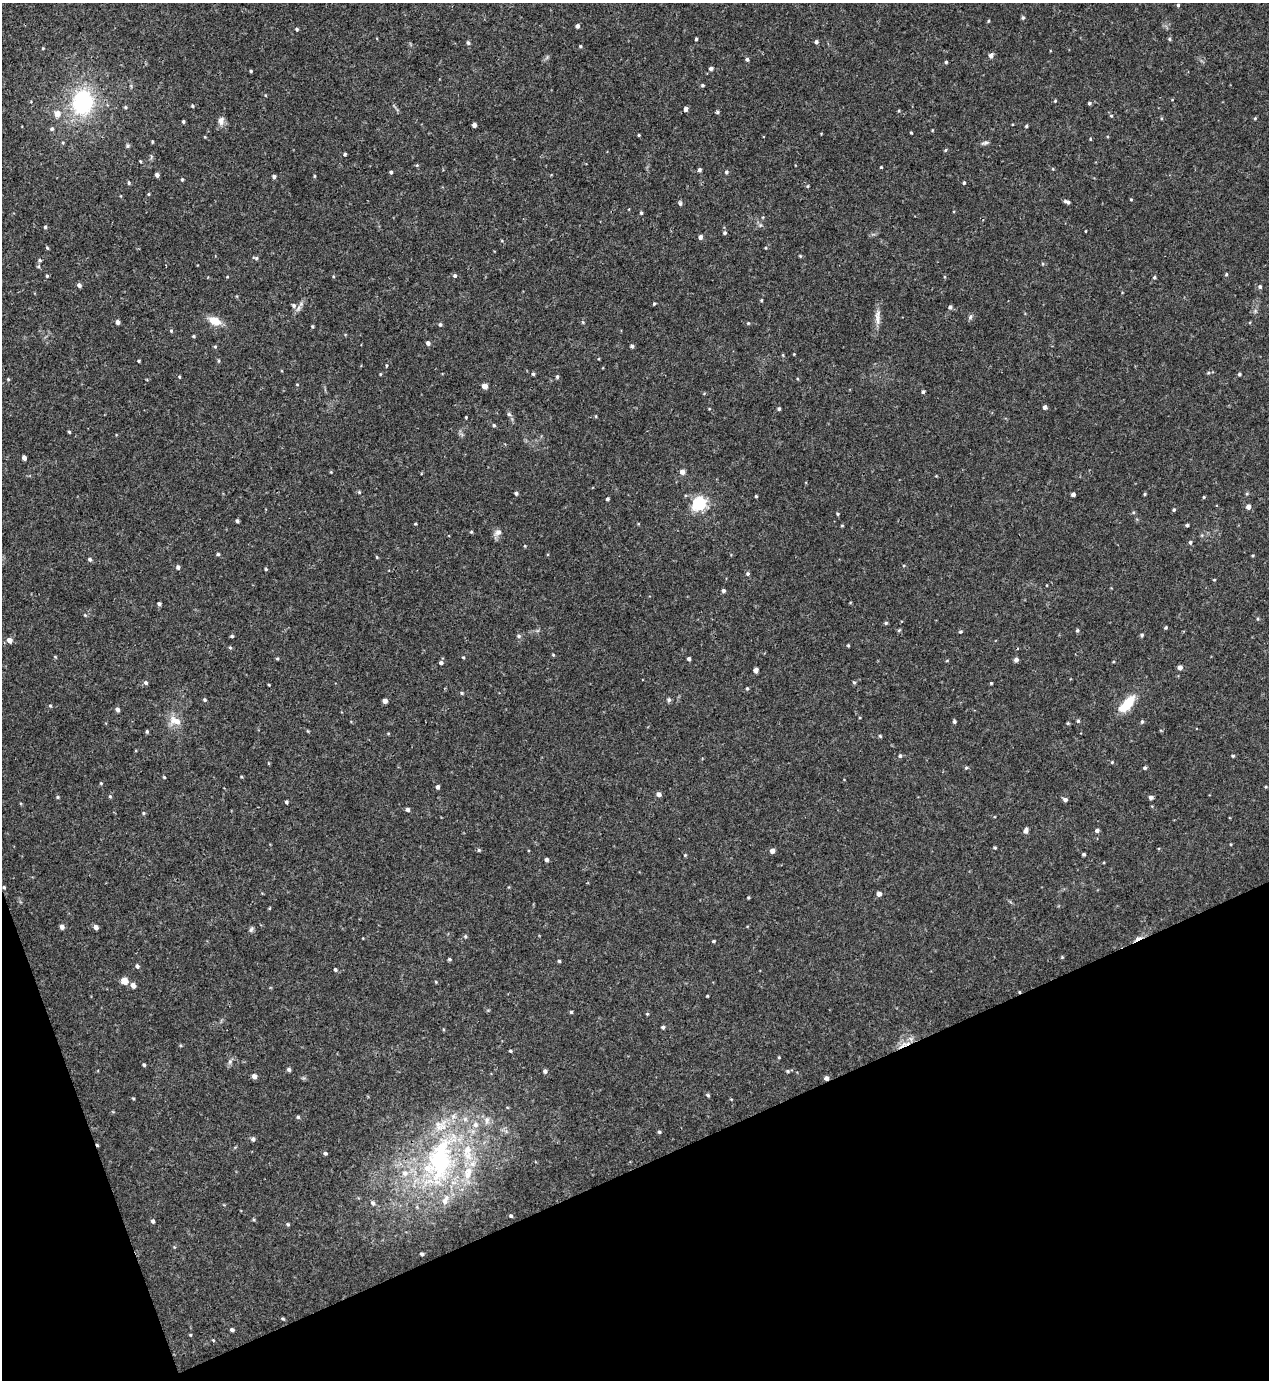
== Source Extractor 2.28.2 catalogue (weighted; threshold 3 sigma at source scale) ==
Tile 14 of 4 x 4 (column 2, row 4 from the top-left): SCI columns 1420-2686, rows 59-1436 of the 5522 x 5568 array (HDU 1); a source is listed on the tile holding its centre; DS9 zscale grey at full resolution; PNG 1271 x 1382 px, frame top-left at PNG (2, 3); no overlay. Shown black and unused: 18% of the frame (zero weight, under 3 of 4 exposures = <1% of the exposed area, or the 3 px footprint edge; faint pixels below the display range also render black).
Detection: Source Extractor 2.28.2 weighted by HDU 2 'WHT'; one run over the whole footprint, this tile lists its part. Background 0.02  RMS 0.0041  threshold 0.0185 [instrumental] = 3 sigma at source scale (4.5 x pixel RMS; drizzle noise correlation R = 1.50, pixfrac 1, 0.05/0.05 arcsec/px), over >= 5 px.
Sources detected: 261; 3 cosmic-ray / hot-pixel residue — not listed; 6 inside a brighter listed object's ellipse — not listed separately; the other 252 listed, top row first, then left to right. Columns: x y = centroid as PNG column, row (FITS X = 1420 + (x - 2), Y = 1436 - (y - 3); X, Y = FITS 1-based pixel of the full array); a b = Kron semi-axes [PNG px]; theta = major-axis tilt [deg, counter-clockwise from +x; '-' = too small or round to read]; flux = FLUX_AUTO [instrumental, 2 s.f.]
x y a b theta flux
1178 5 4 4 - 0.6
1023 18 5 4 - 0.62
988 21 4 3 - 0.39
577 26 5 4 - 1
297 29 5 4 - 0.5
696 39 3 3 - 0.54
1169 39 5 4 - 0.53
816 42 5 4 - 0.78
468 43 6 4 -73 0.71
580 46 4 3 - 0.42
43 48 4 3 - 0.35
991 55 5 5 - 1.7
747 59 5 4 - 0.81
946 62 4 4 - 0.52
711 69 5 4 - 1
251 71 3 3 - 0.45
702 85 5 4 - 0.55
1055 101 4 3 - 0.38
82 102 27 22 82 37
1089 103 4 3 - 0.67
192 106 4 3 - 0.44
125 107 4 4 - 0.52
686 109 5 4 - 1.4
717 112 4 4 - 0.59
57 114 10 8 82 2.8
1111 116 4 4 - 0.41
1255 118 4 4 - 0.42
183 121 3 3 - 0.57
221 121 11 8 85 2.2
474 125 4 4 - 1.5
1026 126 4 3 - 0.46
52 129 5 5 - 0.73
911 133 3 2 - 0.37
639 135 3 3 - 0.39
1090 139 4 3 - 0.32
152 142 4 3 - 0.35
985 143 11 4 15 0.89
127 146 6 5 - 0.61
945 150 5 4 - 0.49
345 154 3 3 - 0.53
140 161 4 3 - 0.34
881 167 3 3 - 0.33
1053 169 5 3 - 0.33
699 170 5 4 - 0.8
391 172 4 3 - 0.6
726 172 5 4 - 0.66
157 175 4 4 - 1.2
274 176 4 4 - 0.89
314 176 5 3 - 0.37
182 179 4 4 - 0.45
129 183 6 4 -85 0.54
964 183 4 3 - 0.53
808 186 5 3 - 0.37
148 194 5 3 - 0.35
1131 199 3 3 - 0.36
1067 202 7 4 -20 1.1
680 203 5 5 - 0.77
641 213 4 4 - 0.5
45 227 4 4 - 0.67
1086 231 3 2 - 0.3
725 233 5 4 - 0.75
700 237 4 4 - 1.4
47 248 4 3 - 0.45
766 248 4 3 - 0.33
800 256 4 4 - 0.35
256 258 5 5 - 0.6
40 260 4 4 - 0.51
1226 274 4 4 - 0.43
47 276 4 4 - 0.49
455 276 5 4 - 0.68
1154 277 4 4 - 0.52
79 285 5 4 - 1.1
1260 287 5 5 - 0.75
761 300 4 3 - 0.36
654 304 4 3 - 0.45
294 306 8 6 -47 1.3
950 307 5 4 - 0.96
970 317 7 5 63 0.86
877 318 23 6 -89 2.9
215 321 14 8 -22 5.3
117 322 4 4 - 1.4
748 323 4 3 - 0.37
440 324 5 4 - 0.66
312 326 4 3 - 0.46
171 331 5 4 - 0.43
193 336 4 3 - 0.46
428 343 5 5 - 1.2
632 346 4 4 - 0.82
215 347 5 3 - 0.4
139 361 3 3 - 0.43
386 365 4 3 - 0.36
1208 373 5 4 - 0.54
533 374 4 4 - 0.59
1239 374 4 4 - 0.57
179 377 4 3 - 0.33
557 377 5 4 - 0.57
8 379 4 3 - 0.37
485 386 4 4 - 3.2
923 392 5 4 - 0.66
1045 407 4 4 - 1.1
709 409 4 3 - 0.29
779 409 4 4 - 0.67
509 414 6 5 - 0.73
596 416 5 3 - 0.35
466 417 3 2 - 0.34
494 425 4 4 - 0.54
69 432 4 3 - 0.44
24 458 4 4 - 1.5
331 472 5 3 - 0.33
682 472 5 5 - 2.1
359 492 5 4 - 0.47
516 493 4 4 - 0.68
1073 494 4 4 - 1.2
1145 494 4 3 - 0.43
756 496 4 3 - 0.41
1204 497 4 4 - 0.38
607 499 4 3 - 0.69
699 503 6 6 - 76
1248 507 5 4 - 2
1174 510 4 4 - 0.55
838 514 4 3 - 0.43
237 521 4 3 - 0.72
415 524 3 3 - 0.38
842 525 4 3 - 0.36
1187 525 4 3 - 0.67
471 532 4 4 - 0.43
498 532 11 7 28 1.7
1190 542 4 4 - 0.71
525 546 4 3 - 0.34
218 554 4 4 - 0.57
1253 555 4 3 - 0.36
377 557 5 3 - 0.35
90 559 5 5 - 0.73
178 567 5 4 - 0.98
266 569 4 4 - 0.42
748 574 5 5 - 0.68
1214 580 4 3 - 0.36
723 591 5 4 - 0.85
159 604 4 4 - 0.79
85 615 4 4 - 0.39
1257 619 5 3 - 0.38
886 623 5 4 - 0.51
1166 628 4 4 - 0.51
899 630 6 4 43 0.41
1077 630 5 4 - 0.57
960 631 5 4 - 0.53
1142 635 5 4 - 0.6
232 636 4 3 - 0.58
519 636 5 5 - 0.66
9 640 6 5 - 2.3
848 645 4 4 - 0.38
230 647 5 4 - 0.51
553 655 4 4 - 0.38
55 657 5 3 - 0.37
463 657 4 3 - 0.36
277 658 5 3 - 0.43
689 659 4 3 - 1
1016 660 4 4 - 1.4
1113 662 4 3 - 0.33
441 663 5 5 - 1.1
1180 667 5 5 - 1.7
756 670 4 4 - 1.8
854 682 5 4 - 0.51
146 683 5 5 - 0.83
991 683 3 3 - 0.39
747 688 4 4 - 0.51
462 693 5 4 - 0.57
205 700 4 4 - 0.57
669 700 6 5 - 0.79
385 701 4 4 - 1.8
1127 704 20 9 48 11
50 705 5 3 - 0.4
117 709 5 4 - 1.5
176 721 17 10 -20 4.5
954 721 4 4 - 0.71
1078 721 4 4 - 0.51
1142 722 5 4 - 0.63
1068 723 4 4 - 0.42
147 732 5 3 - 0.6
880 736 4 4 - 0.51
900 756 5 4 - 0.75
1233 756 4 4 - 0.48
1112 762 4 4 - 0.4
966 768 5 4 - 0.52
1145 768 4 4 - 0.69
164 777 4 3 - 0.39
241 777 4 3 - 0.39
101 783 5 4 - 0.36
438 787 4 4 - 1
659 794 5 4 - 1.9
110 796 5 4 - 0.47
58 797 4 4 - 0.45
1151 797 5 4 - 1.1
1065 800 5 4 - 1.1
286 802 4 3 - 0.59
408 809 4 4 - 1
143 813 5 3 - 0.43
1026 830 6 5 - 1.3
1097 830 5 4 - 1
1231 844 4 3 - 0.31
995 848 4 3 - 0.44
479 850 5 4 - 0.52
772 851 4 4 - 2.2
1084 854 3 3 - 0.69
685 855 4 3 - 0.35
547 859 4 4 - 1
4 887 5 4 - 0.5
879 894 5 4 - 1.7
748 897 3 3 - 0.4
62 927 5 4 - 1.6
96 927 5 4 - 1.8
251 929 8 5 63 0.79
465 936 5 4 - 0.56
713 941 4 3 - 0.44
449 959 4 3 - 0.53
559 961 4 4 - 0.51
137 966 5 5 - 0.9
335 969 4 4 - 0.62
124 981 5 5 - 5.5
436 982 4 3 - 0.34
133 985 5 5 - 2.3
707 996 4 3 - 0.34
571 1012 4 4 - 0.56
647 1014 4 4 - 0.4
663 1027 4 4 - 0.83
904 1044 22 5 23 3.2
510 1051 4 3 - 0.45
779 1057 4 3 - 0.35
230 1062 7 5 70 0.99
144 1065 4 3 - 0.59
289 1069 4 4 - 0.84
545 1071 5 5 - 1
788 1071 5 5 - 0.56
254 1076 5 5 - 1.7
826 1078 4 4 - 1.7
708 1095 5 4 - 0.51
133 1098 5 3 - 0.34
298 1117 4 4 - 0.58
487 1120 10 6 80 1.7
659 1132 4 4 - 0.61
253 1139 5 5 - 1
325 1153 5 4 - 0.67
440 1159 78 37 81 77
373 1203 6 5 - 0.81
511 1216 4 4 - 0.59
254 1220 5 3 - 0.44
153 1221 5 4 - 0.78
288 1224 5 4 - 0.57
422 1254 4 3 - 0.72
283 1319 4 4 - 0.44
232 1330 4 4 - 0.85
190 1335 4 4 - 0.37
Overlapping masked pixels (flux is a lower limit): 3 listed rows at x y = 4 887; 904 1044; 826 1078